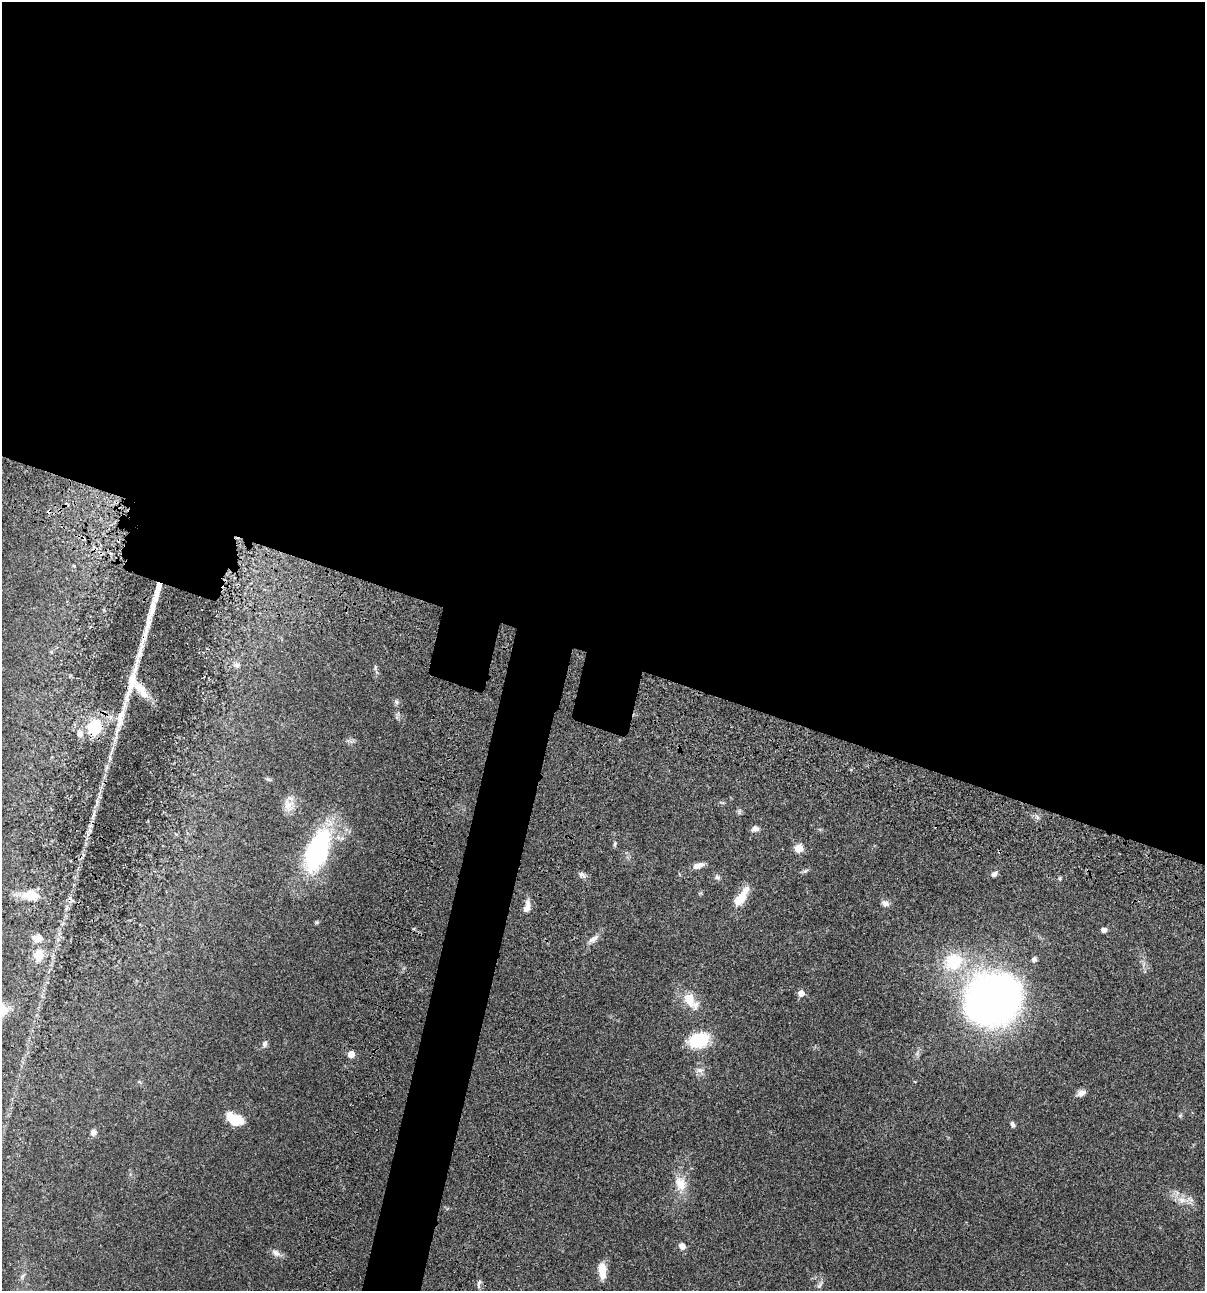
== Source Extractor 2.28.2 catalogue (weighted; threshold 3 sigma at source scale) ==
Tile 3 of 4 x 4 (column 3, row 1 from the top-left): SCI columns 2642-3844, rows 3986-5274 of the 5407 x 5392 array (HDU 1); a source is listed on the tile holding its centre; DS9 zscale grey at full resolution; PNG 1207 x 1293 px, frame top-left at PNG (2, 2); no overlay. Shown black and unused: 55% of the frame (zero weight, under 3 of 4 exposures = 9% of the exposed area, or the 3 px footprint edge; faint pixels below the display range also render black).
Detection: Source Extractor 2.28.2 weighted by HDU 2 'WHT'; one run over the whole footprint, this tile lists its part. Background 0.0474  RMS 0.0055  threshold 0.0247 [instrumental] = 3 sigma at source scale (4.5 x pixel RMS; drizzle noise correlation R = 1.50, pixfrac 1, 0.05/0.05 arcsec/px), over >= 5 px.
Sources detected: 58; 1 cosmic-ray / hot-pixel residue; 2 long thin detections or spike segments (spike, bleed or trail) — not listed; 2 inside a brighter listed object's ellipse — not listed separately; the other 53 listed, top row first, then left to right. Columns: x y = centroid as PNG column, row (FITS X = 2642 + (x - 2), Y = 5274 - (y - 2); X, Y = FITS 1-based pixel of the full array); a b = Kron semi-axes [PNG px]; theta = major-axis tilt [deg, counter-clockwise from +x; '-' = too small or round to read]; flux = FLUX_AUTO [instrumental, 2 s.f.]
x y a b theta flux
236 665 9 8 - 2.3
375 668 7 5 -84 0.95
132 681 74 10 74 22
141 689 28 10 -51 9.8
396 702 7 6 - 1.2
94 727 14 11 74 25
80 733 11 9 -68 4
268 779 9 4 -35 0.9
97 802 6 4 -73 0.85
288 806 19 13 -79 6.1
739 811 8 5 76 1
94 813 12 4 81 1.7
1037 817 7 4 -71 1
755 829 8 7 - 2.4
615 844 7 4 -90 0.91
799 848 5 5 - 17
317 851 39 19 67 89
698 865 15 6 16 3.7
805 871 8 4 31 1.1
994 874 8 6 40 1.8
582 875 10 6 -32 1.9
717 877 8 6 -41 1.4
30 895 23 15 -2 11
741 897 27 10 57 9.7
885 903 10 7 -17 2.4
526 908 11 9 78 3
317 922 5 5 - 0.64
1104 930 5 4 - 2.9
37 938 16 11 -11 4.5
593 939 16 7 36 3.4
39 955 14 12 79 8.1
1034 959 7 6 - 1.6
953 962 25 21 30 26
801 993 5 5 - 5.1
689 999 23 14 -66 10
993 999 32 28 30 620
699 1040 19 13 14 28
264 1044 9 6 73 1.9
351 1054 5 5 - 7.8
700 1070 11 7 5 2.6
1081 1093 11 7 28 2.7
1180 1115 6 4 1 0.67
234 1119 18 11 -31 12
1012 1124 8 5 -77 1.3
93 1132 8 7 - 2.1
680 1184 21 15 -71 9.2
1182 1200 15 10 -10 5.3
682 1246 8 7 - 2.7
276 1253 13 8 -33 3
602 1270 19 8 -86 7.4
23 1276 9 3 45 1
479 1283 13 4 75 1.4
820 1285 14 5 55 1.6
Overlapping masked pixels (flux is a lower limit): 4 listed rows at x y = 132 681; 141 689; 94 727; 94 813
Unlisted compact peaks at least as high as the median listed source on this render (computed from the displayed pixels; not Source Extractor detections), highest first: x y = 1060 878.